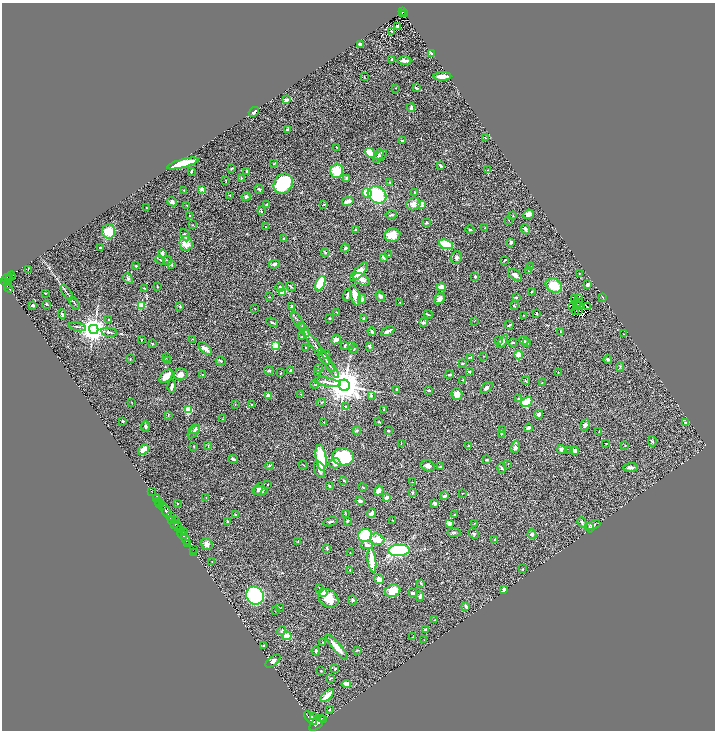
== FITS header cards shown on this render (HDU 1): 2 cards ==
NAXIS1  =                 1425
NAXIS2  =                 1456

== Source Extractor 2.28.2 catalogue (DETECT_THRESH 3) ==
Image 1425 x 1456 px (HDU 1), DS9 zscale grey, zoomed out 1/2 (1 PNG px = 2 x 2 image px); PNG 717 x 732 px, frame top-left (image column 1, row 1455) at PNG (2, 3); each listed source drawn as its Kron ellipse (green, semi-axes under 4 px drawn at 4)
Background 0.976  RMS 0.046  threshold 0.137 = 3 sigma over >= 5 px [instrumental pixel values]
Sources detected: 399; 31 cannot appear on this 1/2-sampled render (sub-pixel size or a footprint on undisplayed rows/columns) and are neither listed nor drawn; the other 368 listed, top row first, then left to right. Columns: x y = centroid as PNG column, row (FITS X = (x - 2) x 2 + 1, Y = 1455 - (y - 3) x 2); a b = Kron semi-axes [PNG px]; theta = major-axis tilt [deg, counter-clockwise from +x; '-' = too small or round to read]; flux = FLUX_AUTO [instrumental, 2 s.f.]
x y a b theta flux
402 12 3 1 - 30
402 14 3 1 - 2.4
404 14 2 1 - 11
397 26 2 2 - 11
391 31 3 1 - 5
360 44 4 3 - 22
432 54 4 2 - 45
392 59 3 2 - 5.3
404 61 7 3 -1 29
442 76 9 3 1 94
364 77 2 2 - 4.9
395 88 2 2 - 3.1
416 88 4 2 - 12
286 100 4 3 - 33
411 107 4 3 - 14
254 112 6 3 39 23
287 130 4 3 - 12
485 138 2 1 - 2.5
402 141 3 2 - 9.5
337 147 3 2 - 5.4
370 153 6 4 -40 160
379 154 6 3 60 16
380 156 8 4 41 30
183 163 16 4 15 350
274 164 3 2 - 5
440 166 3 3 - 21
231 168 3 2 - 7.3
487 170 3 2 - 4.8
191 171 3 2 - 13
247 171 4 3 - 8.2
337 171 7 6 - 170
241 178 3 2 - 8.3
347 178 4 3 - 20
226 181 3 1 - 3.6
390 183 4 3 - 7.4
283 184 11 9 51 540
201 189 2 2 - 92
259 189 5 3 - 14
184 190 2 2 - 5.7
415 192 3 2 - 7.9
367 193 5 4 - 130
230 195 3 2 - 7.1
377 195 10 8 -37 400
246 197 4 3 - 19
348 201 6 3 13 27
172 202 5 4 - 24
267 204 3 2 - 8.6
324 204 3 2 - 5.6
413 204 7 6 - 48
187 205 2 2 - 5.1
421 205 3 3 - 76
146 208 2 1 - 3.5
261 211 4 2 - 9.1
528 214 5 4 - 39
391 215 6 2 8 11
190 216 3 3 - 6.5
513 216 2 2 - 3.6
509 220 2 2 - 3.6
426 223 3 2 - 7.6
193 225 3 2 - 4.5
266 227 2 2 - 5.1
485 228 3 2 - 6.1
526 229 5 2 - 22
356 230 3 2 - 13
470 230 4 2 - 8.6
109 231 7 6 - 170
185 235 6 3 -63 22
392 235 8 6 8 92
284 239 3 3 - 17
511 242 3 2 - 16
186 243 7 6 - 96
446 244 7 4 -19 240
100 247 2 2 - 6.9
345 248 4 3 - 13
325 252 4 3 - 7.2
162 253 3 3 - 35
388 255 3 2 - 4.4
383 257 2 2 - 50
457 257 6 5 - 21
160 260 5 2 - 7
505 260 3 2 - 7.6
168 261 5 2 - 6.6
171 264 3 3 - 9.7
275 264 6 3 8 18
136 266 4 3 - 7.9
531 266 2 1 - 2.5
28 269 3 1 - 5.2
528 271 4 2 - 5
359 272 12 4 48 87
579 274 3 2 - 4
515 275 7 5 -35 37
11 276 5 3 - 250
475 276 3 2 - 13
6 278 4 2 - 390
9 278 3 1 - 88
128 278 5 4 - 14
361 279 9 5 -28 52
5 282 3 2 - 690
9 282 2 1 - 120
320 283 8 4 65 370
588 284 3 3 - 32
8 285 3 2 - 300
554 286 8 6 -26 170
157 287 2 2 - 4.7
280 287 4 4 - 17
291 287 5 2 - 9.7
441 287 4 3 - 56
9 288 4 2 - 180
144 288 4 2 - 5.2
532 291 3 2 - 7.5
282 292 3 2 - 190
45 293 2 1 - 4.3
67 293 9 2 -55 12
347 295 6 2 71 20
355 295 11 4 -73 110
380 296 5 4 - 19
269 297 3 3 - 6.6
603 297 3 2 - 3.7
516 298 3 2 - 12
574 298 3 1 - 3.6
579 298 3 1 - 3
362 299 5 3 - 20
440 299 6 4 48 40
579 302 2 1 - 2.5
74 303 7 2 -57 10
400 303 3 2 - 3.9
46 304 4 3 - 9.7
576 304 2 1 - 2.9
33 305 3 3 - 10
141 305 3 3 - 320
580 305 3 1 - 1.2
180 306 3 2 - 10
292 306 3 3 - 18
514 306 3 2 - 10
572 306 2 1 - 2.4
588 307 2 1 - 4
255 308 2 1 - 2.5
579 310 2 1 - 2.6
336 312 2 1 - 3.8
575 312 3 1 - 3.6
536 313 3 2 - 8.3
62 314 4 3 - 17
428 314 4 3 - 8.5
523 315 2 1 - 2.2
330 318 3 2 - 7.3
364 318 3 3 - 6.6
109 319 3 2 - 4.6
298 321 11 2 -57 20
474 321 2 1 - 2.7
272 322 6 2 -27 9
423 322 4 3 - 14
509 325 4 2 - 9.3
302 326 3 2 - 6.3
77 327 9 2 -13 14
94 329 4 4 - 11000
304 330 7 3 -59 18
372 331 4 3 - 15
388 331 7 3 24 35
560 331 2 2 - 3.3
109 332 8 2 -10 13
624 334 2 2 - 4.2
302 337 3 2 - 7.1
192 339 3 2 - 2.7
142 340 3 2 - 3.8
336 340 5 4 - 44
498 341 4 3 - 11
503 341 7 4 55 21
524 341 5 3 - 23
513 342 4 3 - 8.5
526 343 3 3 - 15
152 344 3 3 - 6.5
275 345 3 3 - 350
351 345 4 2 - 6.3
345 346 2 2 - 12
369 346 4 3 - 14
205 348 8 3 -40 55
306 348 3 2 - 4.4
354 349 4 2 - 7
319 351 26 3 -54 61
326 354 4 3 - 7.3
519 355 4 3 - 120
484 356 2 2 - 2.9
471 357 4 2 - 11
166 358 3 2 - 6.1
324 358 7 3 -51 13
130 359 2 2 - 5.4
608 359 4 3 - 15
167 361 2 2 - 3.5
220 361 5 2 - 11
328 364 17 2 -55 27
462 364 3 2 - 6.7
620 367 5 3 - 8.4
318 369 4 3 - 16
269 370 4 3 - 16
291 370 3 3 - 25
469 372 3 2 - 12
558 372 2 2 - 4.7
281 373 3 2 - 4.9
317 373 3 2 - 3.8
180 374 7 6 - 62
203 375 2 2 - 25
449 375 4 3 - 12
166 376 8 5 43 93
463 380 3 3 - 5.9
526 381 4 2 - 6.8
327 382 13 3 -10 41
542 383 2 2 - 4.5
314 384 4 2 - 8.8
344 385 6 5 - 20000
172 386 7 3 86 23
487 388 7 3 43 26
396 389 4 3 - 5.7
429 390 4 2 - 11
301 394 3 2 - 4.1
457 394 6 5 - 53
371 395 4 3 - 13
268 396 4 3 - 38
519 399 3 3 - 12
132 402 3 2 - 3.5
322 402 4 2 - 6.8
526 402 6 4 29 200
235 404 3 2 - 3.8
252 405 3 2 - 4.2
346 406 2 1 - 4.6
188 410 4 4 - 240
384 410 3 2 - 4.6
539 414 4 3 - 30
168 415 3 2 - 4.3
223 419 3 2 - 5
123 421 2 2 - 8.1
324 422 2 2 - 9.4
379 422 3 2 - 7.3
685 423 4 2 - 7.7
585 425 6 4 61 24
145 427 5 3 - 18
528 428 4 3 - 23
194 429 6 3 33 15
503 430 3 3 - 18
357 431 4 4 - 11
388 431 3 2 - 8
194 432 8 3 48 26
599 432 2 2 - 4
502 433 3 3 - 7.8
652 441 5 4 - 13
606 443 2 2 - 4.8
401 444 3 2 - 3.6
208 445 3 3 - 5.2
625 445 3 2 - 3.7
194 446 3 3 - 6.5
469 446 2 2 - 3.2
515 447 6 4 71 29
561 449 4 3 - 33
144 450 6 4 35 86
570 450 3 3 - 7.6
574 451 4 3 - 38
343 457 11 8 -8 480
321 458 13 5 -82 350
233 459 4 2 - 17
487 460 4 3 - 11
335 463 6 5 - 46
508 464 2 2 - 2.8
303 465 4 2 - 4.6
269 466 4 3 - 7.3
428 466 7 5 -24 31
441 467 3 2 - 6.3
630 467 7 3 3 27
502 468 5 2 - 11
319 470 9 5 -73 29
344 480 2 2 - 8.4
413 482 2 2 - 3.1
268 484 2 2 - 6.2
329 486 2 2 - 27
363 487 4 2 - 7.1
258 489 6 3 60 18
152 491 4 2 - 57
260 491 8 4 -2 25
379 491 5 4 - 28
412 493 4 3 - 7.8
463 493 3 2 - 2.7
444 496 3 2 - 26
206 497 2 2 - 3
156 498 4 2 - 300
386 498 2 2 - 100
158 501 3 2 - 600
360 501 4 3 - 24
160 503 3 1 - 840
177 503 2 2 - 4.6
435 503 3 3 - 23
162 506 3 2 - 870
166 511 8 3 -60 4200
345 513 3 2 - 4.5
371 513 4 3 - 32
235 515 2 2 - 7.4
455 515 3 2 - 4.9
171 516 3 3 - 1200
172 520 3 3 - 490
175 521 3 1 - 200
348 521 4 3 - 8.8
393 521 4 2 - 6.1
228 522 4 2 - 10
330 522 8 3 15 13
582 522 5 4 - 14
449 523 4 3 - 38
474 523 2 2 - 3.3
175 524 3 2 - 980
593 525 8 4 20 22
178 527 5 3 - 720
590 528 5 4 - 18
180 530 3 1 - 270
184 532 2 1 - 55
454 532 7 4 3 15
182 534 5 2 - 2200
474 534 6 4 -42 16
532 534 4 4 - 14
365 535 7 6 - 830
186 539 5 2 - 1800
377 539 7 5 -18 100
495 539 3 2 - 7.1
298 541 3 2 - 5.9
188 543 3 1 - 86
207 544 6 5 - 33
367 545 6 3 0 24
327 548 4 3 - 13
193 549 3 1 - 62
399 550 11 5 3 1100
194 552 2 1 - 43
350 553 2 1 - 4.4
372 560 12 3 -82 210
212 562 3 2 - 4.5
523 569 3 2 - 4.8
350 570 2 2 - 3.2
379 579 5 5 - 43
421 583 4 3 - 10
320 589 4 3 - 13
504 589 3 2 - 41
393 591 8 6 23 130
323 593 4 3 - 62
412 593 2 2 - 38
255 596 9 8 - 2000
420 596 5 3 - 19
328 598 11 8 -38 150
352 600 4 3 - 14
466 606 2 2 - 68
280 608 3 2 - 3.9
275 611 2 1 - 4.3
435 620 2 2 - 7.1
425 630 2 2 - 30
281 631 5 2 - 7
287 636 4 3 - 160
413 637 3 2 - 3.9
424 640 2 1 - 2.4
323 643 4 2 - 4.9
263 646 3 2 - 8.2
337 647 16 3 -49 100
357 650 4 3 - 6.5
316 651 5 3 - 15
273 661 9 4 38 26
335 669 3 2 - 9.1
321 671 2 2 - 5.5
331 678 3 3 - 6.8
346 684 4 4 - 54
327 695 8 3 44 110
329 709 2 2 - 6.2
314 717 2 2 - 430
310 718 8 3 -47 6200
321 719 2 1 - 580
323 720 3 1 - 490
317 723 9 4 44 7500
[31 sub-pixel or undisplayed-footprint detections neither listed nor drawn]